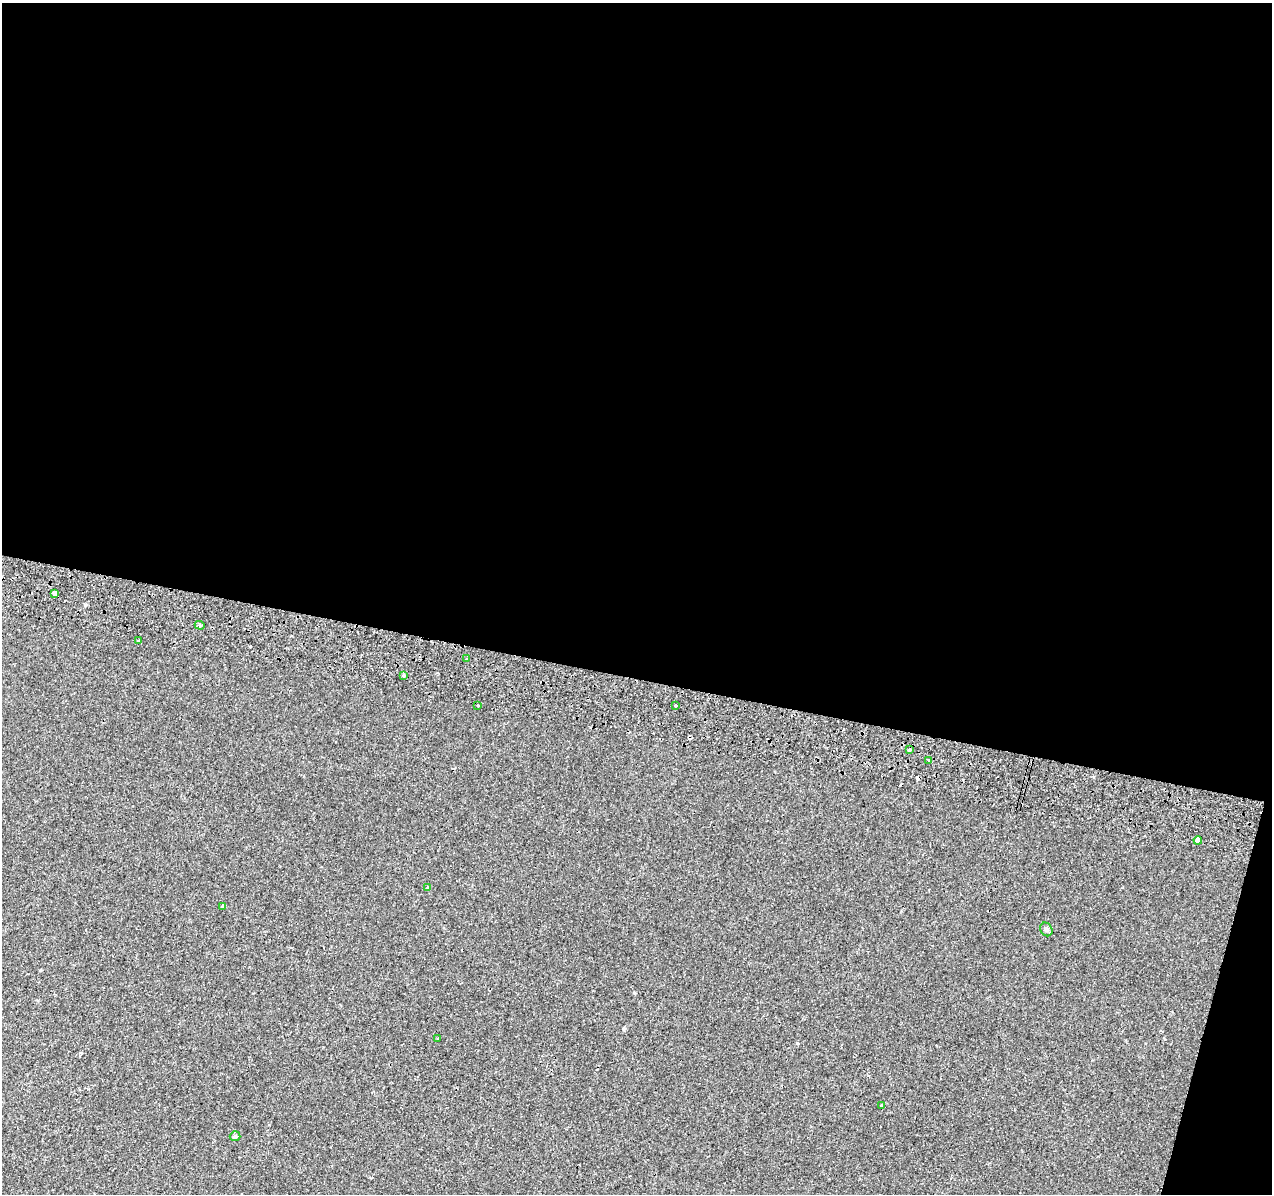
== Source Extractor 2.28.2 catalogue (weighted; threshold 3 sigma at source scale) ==
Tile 4 of 4 x 4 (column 4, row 1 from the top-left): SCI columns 3833-5102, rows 3917-5108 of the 5120 x 5387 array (HDU 1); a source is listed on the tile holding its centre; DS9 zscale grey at full resolution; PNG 1274 x 1196 px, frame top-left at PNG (2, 3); each listed source drawn as its Kron ellipse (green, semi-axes under 4 px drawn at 4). Shown black and unused: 58% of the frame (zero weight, under 2 of 3 exposures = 3% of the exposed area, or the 3 px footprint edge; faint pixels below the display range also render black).
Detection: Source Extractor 2.28.2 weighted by HDU 2 'WHT'; one run over the whole footprint, this tile lists its part. Background -8.78e-04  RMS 0.0049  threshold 0.022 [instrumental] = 3 sigma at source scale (4.5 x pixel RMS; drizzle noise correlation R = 1.50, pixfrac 1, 0.0396/0.0396 arcsec/px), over >= 5 px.
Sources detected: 20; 4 cosmic-ray / hot-pixel residue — neither listed nor drawn; the other 16 listed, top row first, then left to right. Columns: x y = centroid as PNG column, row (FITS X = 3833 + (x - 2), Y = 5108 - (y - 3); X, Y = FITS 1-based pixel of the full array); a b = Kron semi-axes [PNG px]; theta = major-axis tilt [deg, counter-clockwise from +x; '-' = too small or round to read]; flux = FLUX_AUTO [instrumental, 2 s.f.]
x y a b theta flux
55 594 4 3 - 6.2
200 625 5 4 - 0.91
139 641 4 3 - 0.49
467 658 3 3 - 2.1
403 675 4 3 - 1.8
478 705 3 2 - 0.61
676 706 3 3 - 1.4
909 750 3 3 - 1.6
928 760 3 3 - 2.1
1198 840 4 4 - 32
427 887 3 2 - 0.69
223 907 4 3 - 1.4
1046 929 7 6 - 1
438 1038 3 3 - 0.81
881 1106 4 3 - 2.1
235 1136 5 5 - 0.69
Overlapping masked pixels (flux is a lower limit): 1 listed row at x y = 1198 840
Unlisted compact peaks at least as high as the median listed source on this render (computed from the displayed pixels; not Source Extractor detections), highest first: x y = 797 1043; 85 605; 634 993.